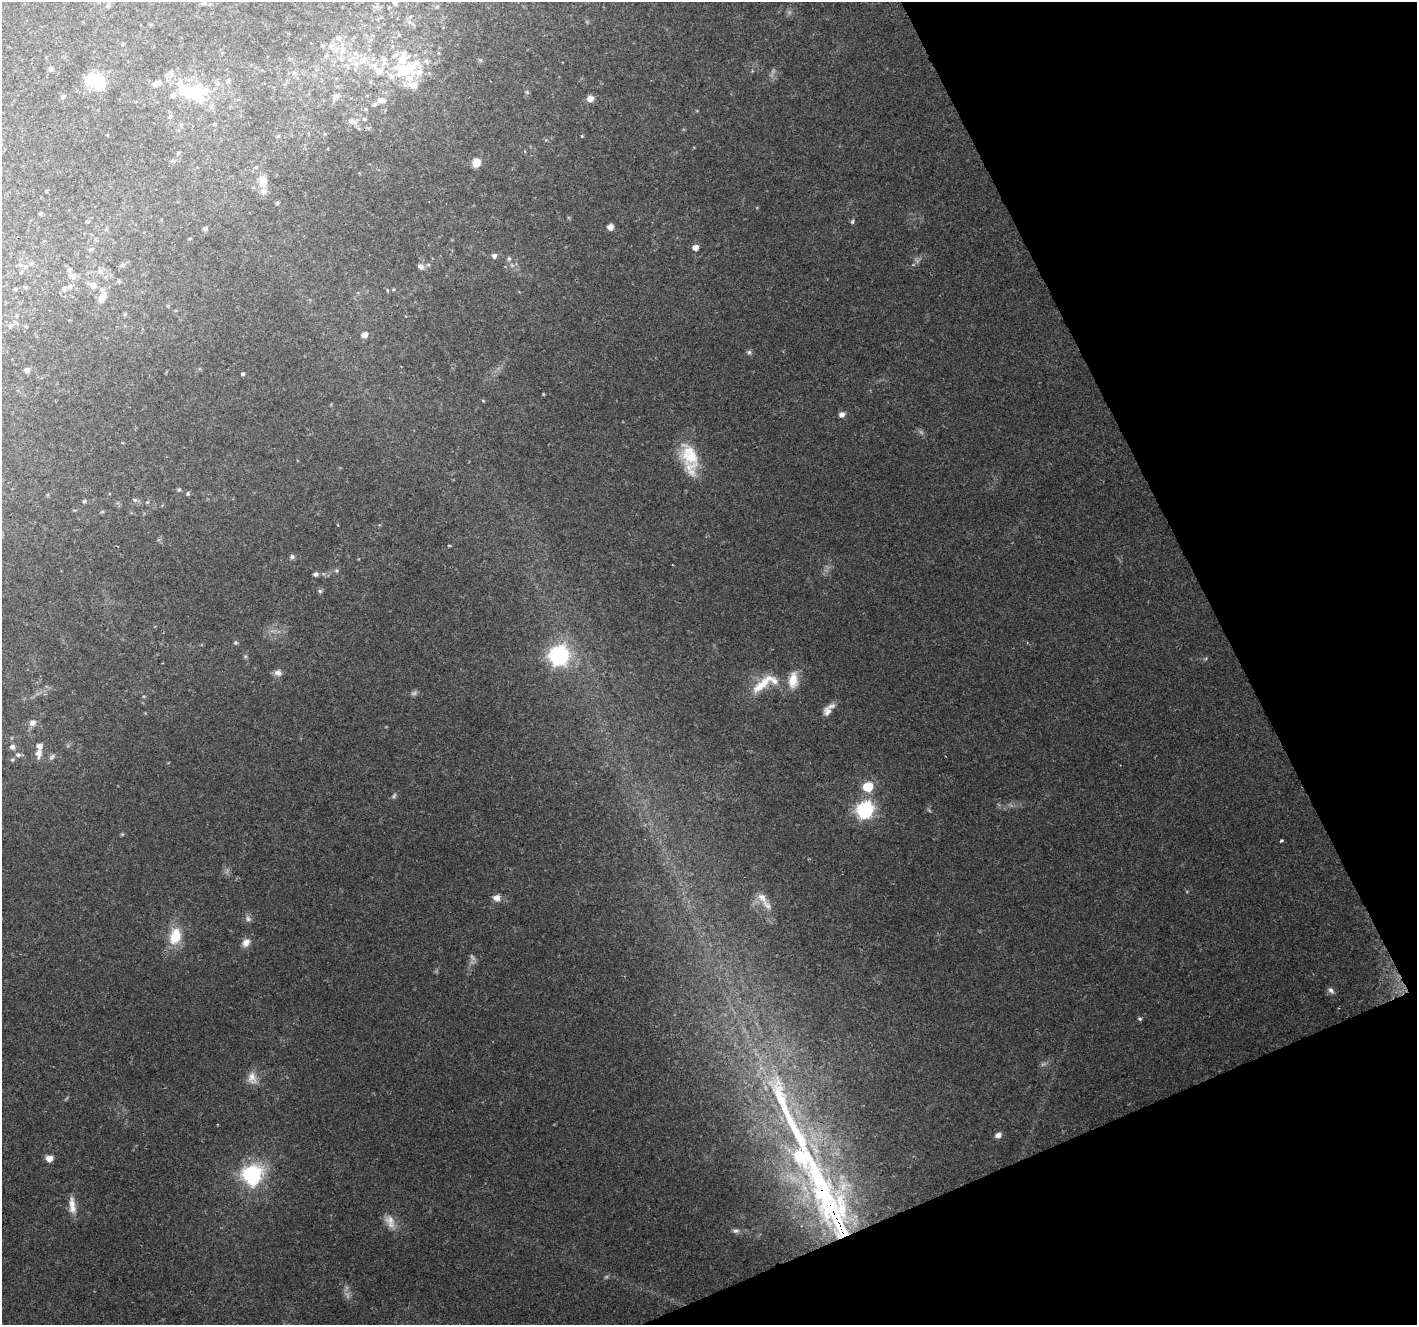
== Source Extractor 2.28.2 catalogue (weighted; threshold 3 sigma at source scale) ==
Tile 12 of 4 x 4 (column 4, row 3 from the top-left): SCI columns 4247-5661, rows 1413-2735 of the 5664 x 5527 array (HDU 1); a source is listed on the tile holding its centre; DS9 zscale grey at full resolution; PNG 1419 x 1327 px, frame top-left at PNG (2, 2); no overlay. Shown black and unused: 21% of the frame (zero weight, under 2 of 3 exposures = <1% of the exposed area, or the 3 px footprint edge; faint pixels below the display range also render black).
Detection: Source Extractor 2.28.2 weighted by HDU 2 'WHT'; one run over the whole footprint, this tile lists its part. Background 0.148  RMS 0.0075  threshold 0.034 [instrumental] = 3 sigma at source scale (4.5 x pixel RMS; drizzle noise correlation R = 1.50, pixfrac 1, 0.0396/0.0396 arcsec/px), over >= 5 px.
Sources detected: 121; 5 too faint to see at this stretch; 5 inside a brighter object's white glare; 1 cosmic-ray / hot-pixel residue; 1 long thin detection or spike segment (spike, bleed or trail) — not listed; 17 inside a brighter listed object's ellipse — not listed separately; the other 92 listed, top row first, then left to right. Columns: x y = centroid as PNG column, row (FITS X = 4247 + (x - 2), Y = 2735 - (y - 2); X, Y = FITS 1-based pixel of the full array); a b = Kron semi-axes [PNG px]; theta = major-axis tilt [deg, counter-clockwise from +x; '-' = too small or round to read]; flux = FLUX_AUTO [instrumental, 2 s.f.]
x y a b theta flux
204 2 6 5 - 1.5
437 7 5 5 - 0.91
338 38 9 6 -46 2.4
340 59 7 7 - 2.6
350 59 7 6 - 2.6
364 59 8 7 - 3.9
384 59 15 8 -69 4.9
51 69 7 5 -5 1.9
408 70 43 19 36 37
379 71 13 9 -16 7.6
228 80 6 5 - 1.3
95 81 23 16 -28 22
157 83 12 7 22 3.8
185 89 15 11 12 17
206 90 18 8 24 8.1
63 96 7 5 27 1.6
336 96 13 6 38 2.8
590 99 8 7 - 4.5
382 100 12 7 -6 4.1
170 117 6 5 - 1.3
364 119 6 5 - 1.2
352 121 11 7 -24 3.5
214 124 5 4 - 0.92
582 136 4 4 - 0.64
476 163 7 7 - 9.7
256 167 5 4 - 0.87
262 181 15 10 87 8
277 203 4 4 - 1.1
40 214 4 3 - 1.2
852 221 6 5 - 1.1
610 227 5 5 - 5.6
205 229 4 4 - 1.9
695 247 5 5 - 6.1
91 249 6 4 -17 1.1
494 256 5 5 - 2.4
509 259 6 5 - 1.3
123 265 7 5 21 1.7
421 266 9 6 -41 2.7
100 272 8 8 - 3
73 276 9 7 -30 3.8
93 285 9 8 - 5.4
70 286 9 5 18 2.4
15 289 4 4 - 0.82
387 290 5 3 - 0.7
102 297 17 8 79 9
125 314 6 4 -72 0.81
11 325 7 6 - 1.9
25 326 4 4 - 0.85
364 335 7 6 - 4.5
749 352 6 6 - 1.4
27 370 5 5 - 3.2
243 374 5 4 - 0.97
841 415 7 6 - 3.2
690 455 33 22 -64 27
179 489 5 4 - 1.1
188 494 5 4 - 1.1
135 500 7 4 -30 1.5
102 512 6 3 19 0.85
292 557 6 6 - 1.7
336 571 6 4 -27 1.1
316 574 5 5 - 2.4
320 591 6 5 - 1.3
236 642 5 5 - 1.1
558 655 8 8 - 280
245 656 6 4 -18 0.92
278 673 10 8 -9 3.4
793 680 22 11 84 11
760 686 27 12 40 15
827 711 13 11 75 5.4
33 723 10 8 25 3.7
12 747 7 6 - 2.5
38 754 13 9 81 4.9
18 755 7 6 - 2.2
52 757 9 5 52 1.7
12 760 5 4 - 1.1
868 787 6 6 - 38
865 810 7 7 - 200
1281 841 3 3 - 1.6
762 897 17 9 -50 6.5
496 898 10 7 -11 4.5
248 919 8 7 - 2.4
175 936 21 15 78 19
246 943 9 7 49 5.5
1331 990 9 6 -39 2.3
1140 1019 5 4 - 1.1
252 1077 17 12 -65 7.1
998 1135 6 6 - 3.2
49 1158 7 6 - 5.8
252 1173 29 17 14 42
72 1204 19 8 -85 7.3
834 1214 117 22 -62 200
735 1231 9 5 -1 2
Overlapping masked pixels (flux is a lower limit): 1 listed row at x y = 834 1214
Isophote crosses this tile's border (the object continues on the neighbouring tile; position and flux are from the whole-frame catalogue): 1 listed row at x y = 204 2
Unlisted compact peaks at least as high as the median listed source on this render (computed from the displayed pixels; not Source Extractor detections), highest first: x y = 543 394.